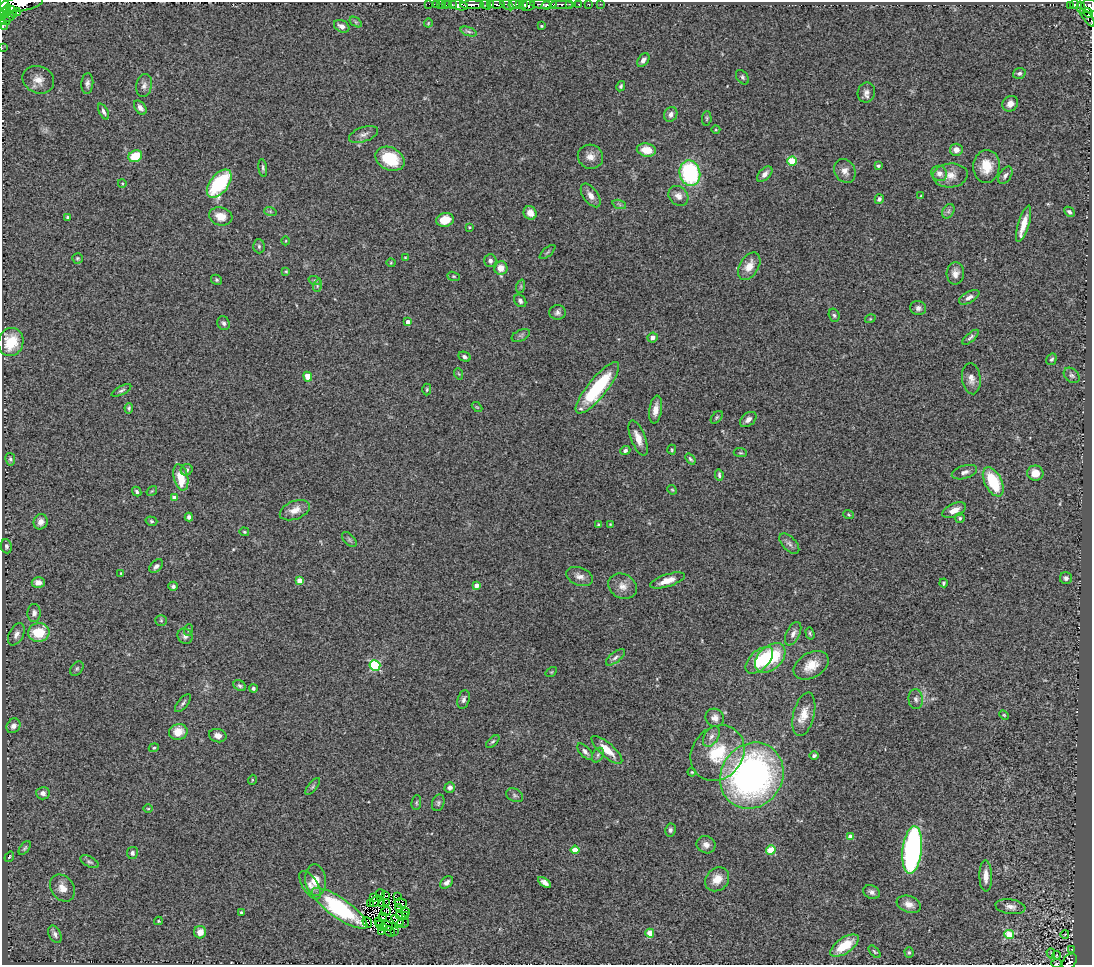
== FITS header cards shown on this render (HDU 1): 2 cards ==
NAXIS1  =                 1090
NAXIS2  =                  963

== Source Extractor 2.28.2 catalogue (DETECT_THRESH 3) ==
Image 1090 x 963 px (HDU 1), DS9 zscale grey, 1 PNG px = 1 image px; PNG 1094 x 967 px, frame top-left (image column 1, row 963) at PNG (2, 2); each listed source drawn as its Kron ellipse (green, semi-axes under 4 px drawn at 4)
Background 0.96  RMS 0.075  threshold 0.224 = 3 sigma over >= 5 px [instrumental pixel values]
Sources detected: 286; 9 with non-positive FLUX_AUTO (blend fragments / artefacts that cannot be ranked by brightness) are neither listed nor drawn; the other 277 listed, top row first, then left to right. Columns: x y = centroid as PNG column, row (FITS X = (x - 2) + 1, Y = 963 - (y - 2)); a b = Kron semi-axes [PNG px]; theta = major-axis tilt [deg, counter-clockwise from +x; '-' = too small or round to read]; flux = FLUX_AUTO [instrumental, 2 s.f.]
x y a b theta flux
21 4 22 7 9 3700
429 4 2 2 - 8.1
436 4 2 2 - 36
440 4 2 2 - 8.7
445 4 2 2 - 29
496 4 8 3 -2 500
514 4 6 3 12 330
519 4 4 3 - 170
523 4 3 3 - 450
541 4 11 3 -4 910
561 4 12 3 0 190
569 4 3 2 - 89
578 4 3 3 - 46
589 4 3 3 - 26
600 4 3 2 - 9.7
1074 4 4 3 - 130
3 5 15 4 83 3200
448 5 3 2 - 11
452 5 3 2 - 86
459 5 9 5 -11 1400
472 5 12 4 1 1400
486 5 6 4 -32 130
490 5 3 3 - 150
507 5 7 4 -33 550
549 5 8 4 13 1100
528 6 8 5 10 1900
1070 6 4 3 - 86
1089 6 7 7 - 540
1081 8 6 3 -77 220
7 10 6 4 80 1200
13 12 6 4 -74 570
16 12 4 3 - 220
4 13 5 3 - 860
1088 13 5 3 - 150
8 17 7 5 10 730
1087 17 11 4 -52 280
5 21 5 4 - 660
356 22 7 4 -35 8.4
428 23 4 3 - 4.3
342 26 8 6 -26 27
542 26 3 2 - 5
3 27 3 3 - 430
469 32 8 3 -19 11
2 48 3 2 - 7
643 60 8 5 53 21
1019 73 6 5 - 12
742 77 8 5 -52 11
38 80 16 13 -22 64
87 83 10 6 86 17
144 85 12 8 77 22
621 86 5 4 - 9
866 92 10 8 70 25
1010 104 8 7 - 37
140 108 8 5 -53 19
103 111 9 4 -64 14
671 114 7 6 - 23
707 118 7 4 85 8.2
716 130 4 3 - 4.2
363 134 15 7 19 27
646 150 10 6 -10 87
956 150 6 6 - 35
135 156 7 5 25 130
590 157 13 12 - 41
390 159 15 11 -26 200
792 161 4 4 - 230
878 166 3 3 - 9.5
986 166 16 13 85 100
263 168 9 4 -81 9.7
845 171 12 10 -59 36
690 173 13 10 -76 540
939 173 8 7 - 30
765 174 9 5 46 25
950 175 17 12 4 59
1005 175 9 6 59 19
122 183 4 3 - 4.5
219 184 16 9 52 400
591 195 13 7 -54 35
678 196 11 9 -44 35
921 196 2 2 - 4.1
879 199 5 4 - 12
619 204 7 4 -19 10
270 211 6 4 -19 7.7
948 211 8 5 60 14
1069 212 6 4 -43 14
530 213 7 6 - 36
221 216 12 9 -15 60
67 217 3 3 - 7.1
445 220 9 7 9 81
1024 224 19 5 73 67
469 227 4 3 - 5.7
286 241 4 3 - 3.6
259 246 7 5 -87 10
547 252 10 3 40 7.9
405 257 3 2 - 3.7
77 258 5 5 - 7.2
490 261 6 6 - 16
391 263 4 4 - 5.1
749 266 15 9 59 63
501 268 7 6 - 56
286 271 4 3 - 5.4
955 273 11 8 87 33
454 276 6 4 -19 6.4
217 280 6 5 - 8.7
315 281 6 4 -19 7.5
317 286 6 4 73 8.5
521 286 7 4 72 7.8
969 297 11 5 29 22
520 301 7 5 -50 14
918 308 8 7 - 18
558 312 8 7 - 17
834 315 7 5 -72 9.8
870 319 5 3 - 4.5
408 322 4 4 - 34
224 323 7 6 - 13
521 335 10 5 24 13
653 337 5 5 - 25
971 337 10 4 41 13
11 342 14 12 70 160
465 357 6 4 -25 13
1052 359 6 5 - 9
459 374 6 3 -70 5.2
1072 375 9 6 -42 14
308 377 5 4 - 110
971 379 15 9 -83 36
597 388 32 9 51 400
121 390 11 4 28 12
427 390 6 4 88 6.4
477 407 6 3 -43 5.3
129 408 5 4 - 8.5
656 410 14 6 82 43
717 417 7 4 49 8.5
748 419 9 6 40 28
638 438 19 7 -69 53
625 450 5 4 - 13
672 450 5 3 - 5.7
740 453 6 4 -6 7.2
10 459 6 5 - 9.8
690 459 6 4 -52 8.3
187 470 6 5 - 14
964 472 13 6 18 23
1035 473 8 7 - 66
719 475 6 3 -84 9.2
181 477 13 7 -77 150
993 482 16 8 -63 220
672 490 5 4 - 5.4
152 491 6 3 34 5.9
137 492 5 4 - 9.8
175 498 4 4 - 50
295 510 16 9 21 54
954 510 12 6 25 43
849 515 6 4 -21 6.2
189 517 4 4 - 16
960 518 5 5 - 8.4
151 521 6 4 -17 7.7
41 522 8 7 - 28
599 524 4 3 - 6.6
610 524 3 2 - 4.2
244 532 5 4 - 5.8
349 540 9 5 -48 11
789 544 12 6 -47 23
6 546 7 5 -82 13
156 566 8 5 45 17
121 573 3 2 - 3.8
580 576 14 9 -21 33
1066 578 6 6 - 15
667 580 18 6 18 59
300 581 4 4 - 76
38 582 6 5 - 33
944 583 4 3 - 7.4
173 586 4 4 - 12
476 586 4 4 - 37
622 586 15 12 -29 48
34 613 9 6 86 19
161 620 5 5 - 8.4
188 630 6 3 70 4.9
39 633 10 9 - 140
810 633 6 4 -73 8
16 634 12 7 63 26
793 634 12 6 64 27
185 636 8 7 - 20
615 657 11 5 38 19
770 658 18 11 43 290
759 660 17 9 43 190
375 665 5 5 - 430
811 665 19 12 30 84
77 669 8 5 50 11
551 672 6 4 34 4.8
240 686 7 5 -32 12
253 688 4 4 - 10
916 699 10 7 -85 19
464 700 10 6 74 16
183 703 11 5 50 13
804 714 22 10 76 70
1004 715 5 3 - 5.3
715 718 9 9 - 30
13 726 8 6 55 27
178 732 9 8 - 66
218 736 9 6 -11 27
711 736 11 7 58 25
493 742 8 4 41 9.1
154 748 5 4 - 6.6
607 750 19 7 -42 79
585 752 10 5 -46 17
717 753 29 25 51 250
598 755 8 5 61 12
814 756 4 3 - 11
692 772 4 3 - 5.4
752 776 34 30 55 1700
252 780 5 3 - 4.2
313 786 10 4 50 11
450 787 5 5 - 18
43 793 7 6 - 23
515 795 9 6 -26 13
416 803 7 5 84 8
438 803 8 6 72 12
148 809 5 3 - 4.2
670 830 6 5 - 14
850 837 4 4 - 53
706 845 10 8 -28 29
25 848 8 4 53 8.6
575 850 4 4 - 110
771 850 5 4 - 110
912 850 24 9 84 1200
132 853 6 5 - 12
9 857 5 3 - 5.4
90 862 10 5 -27 12
986 876 16 6 -89 46
717 879 13 11 45 68
315 880 16 10 -84 77
447 882 7 5 40 20
545 882 7 4 -34 21
310 885 16 7 -57 35
62 888 15 11 -55 51
871 892 8 6 -26 18
380 894 5 2 - 3.2
385 896 2 2 - 4.6
398 897 3 2 - 3.1
374 898 4 2 - 5.6
375 901 6 2 51 5.3
387 903 3 2 - 4.3
401 903 6 4 -16 8
370 904 2 2 - 2.8
382 904 3 2 - 2.3
909 904 12 8 -21 38
398 907 3 2 - 4.1
1010 907 15 7 -8 30
340 908 33 10 -35 400
386 911 5 2 - 13
241 912 4 3 - 5.5
405 912 4 2 - 2
400 916 2 2 - 2.6
406 916 3 2 - 3.3
383 917 4 2 - 3.1
398 920 7 3 -35 9.2
158 921 4 4 - 5.6
379 921 2 2 - 5.5
367 922 5 2 - 2
402 923 7 3 16 11
380 925 2 2 - 4.6
388 926 5 2 - 1
383 927 4 2 - 6.3
394 931 3 2 - 5.9
200 932 6 6 - 50
382 932 3 3 - 4.7
389 932 6 2 -42 1.9
650 933 4 4 - 110
55 934 9 6 -64 18
1009 934 5 4 - 210
1065 934 4 2 - 4.4
845 945 16 7 33 130
1072 949 3 2 - 14
874 952 7 4 -48 7.1
909 952 5 4 - 8
1051 953 5 4 - 6.5
1057 955 4 3 - 9.4
1070 961 9 6 51 150
1056 963 5 4 - 9.6
At the frame edge (FLAGS 8, measured only in part): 7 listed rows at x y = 21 4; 3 5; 1089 6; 3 27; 2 48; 1070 961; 1056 963
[9 non-positive-flux detections neither listed nor drawn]